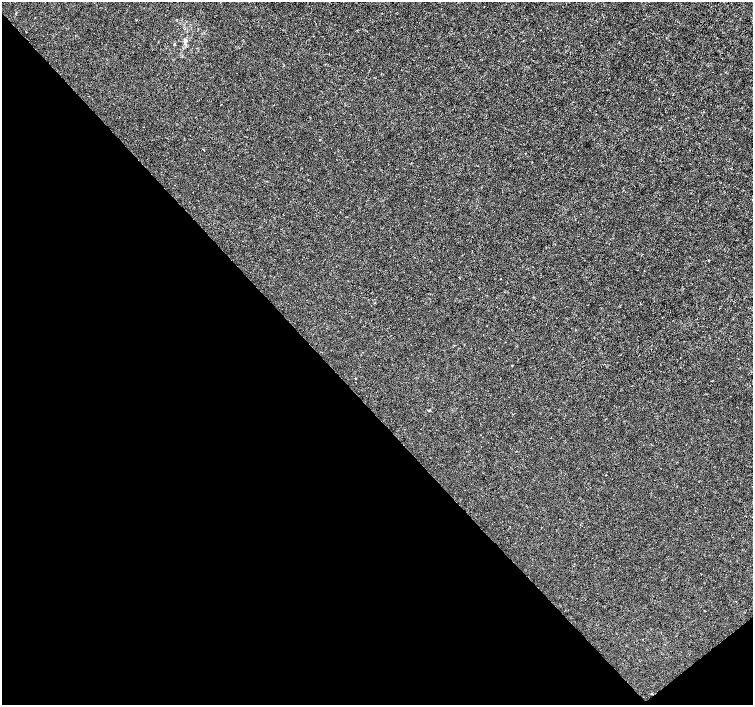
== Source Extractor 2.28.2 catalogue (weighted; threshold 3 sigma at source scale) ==
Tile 14 of 4 x 4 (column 2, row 4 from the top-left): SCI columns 1507-3007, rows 210-1614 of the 6011 x 5972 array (HDU 1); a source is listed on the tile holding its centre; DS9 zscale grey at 2 x 2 block average (1 PNG px = mean of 2 x 2 image px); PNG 755 x 707 px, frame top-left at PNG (2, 2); no overlay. Shown black and unused: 43% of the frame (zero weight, under 3 of 4 exposures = <1% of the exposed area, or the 3 px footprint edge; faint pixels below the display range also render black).
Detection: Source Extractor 2.28.2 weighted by HDU 2 'WHT'; one run over the whole footprint, this tile lists its part. Background -2.26e-04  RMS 0.0012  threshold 0.00535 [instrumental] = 3 sigma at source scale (4.5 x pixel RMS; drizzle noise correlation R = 1.50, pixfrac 1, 0.0396/0.0396 arcsec/px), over >= 5 px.
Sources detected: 6; all 6 listed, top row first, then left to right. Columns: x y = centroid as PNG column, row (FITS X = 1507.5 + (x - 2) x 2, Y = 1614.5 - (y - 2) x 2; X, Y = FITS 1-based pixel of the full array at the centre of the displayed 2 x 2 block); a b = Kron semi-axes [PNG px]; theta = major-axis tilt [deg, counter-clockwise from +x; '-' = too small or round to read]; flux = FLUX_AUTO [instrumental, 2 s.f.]
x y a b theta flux
185 40 4 3 - 0.44
174 44 3 2 - 0.17
320 140 2 2 - 0.26
512 365 2 2 - 0.14
355 378 2 2 - 0.14
429 410 4 2 - 0.21